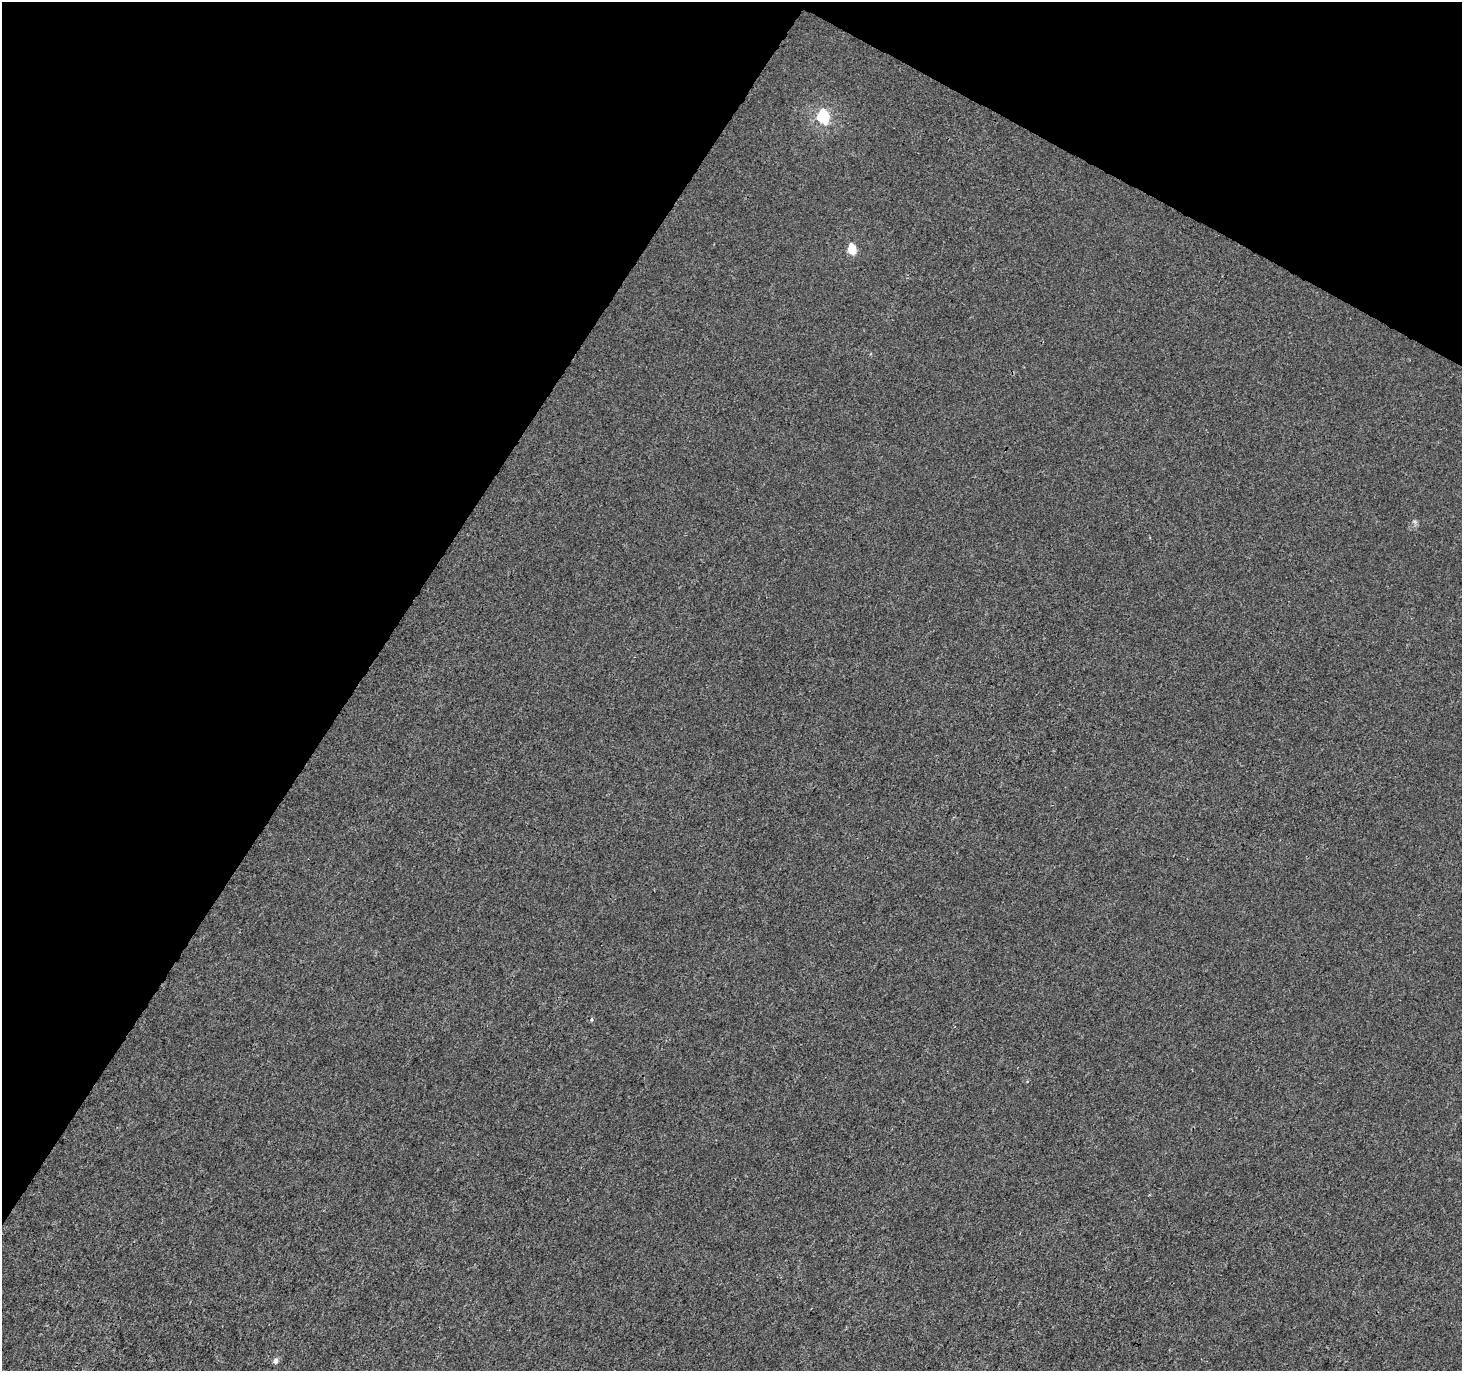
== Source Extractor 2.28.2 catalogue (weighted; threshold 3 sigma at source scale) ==
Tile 2 of 4 x 4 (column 2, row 1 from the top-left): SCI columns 1462-2921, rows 4302-5670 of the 5855 x 5932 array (HDU 1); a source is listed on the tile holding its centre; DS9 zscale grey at full resolution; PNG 1464 x 1373 px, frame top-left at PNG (2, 2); no overlay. Shown black and unused: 31% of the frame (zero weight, under 3 of 4 exposures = <1% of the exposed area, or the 3 px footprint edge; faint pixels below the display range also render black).
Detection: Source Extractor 2.28.2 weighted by HDU 2 'WHT'; one run over the whole footprint, this tile lists its part. Background 1.56e-04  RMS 0.0024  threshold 0.0106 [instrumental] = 3 sigma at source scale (4.5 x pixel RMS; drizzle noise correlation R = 1.50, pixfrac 1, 0.0396/0.0396 arcsec/px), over >= 5 px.
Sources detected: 5; all 5 listed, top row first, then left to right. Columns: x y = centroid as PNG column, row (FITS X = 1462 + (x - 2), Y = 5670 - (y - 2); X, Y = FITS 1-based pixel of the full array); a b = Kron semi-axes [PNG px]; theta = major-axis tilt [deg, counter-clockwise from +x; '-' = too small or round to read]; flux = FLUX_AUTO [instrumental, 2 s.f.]
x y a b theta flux
823 117 7 5 -79 31
852 249 6 5 - 9.4
1414 521 7 4 -19 0.4
592 1019 6 5 - 0.38
276 1361 6 5 - 1.3